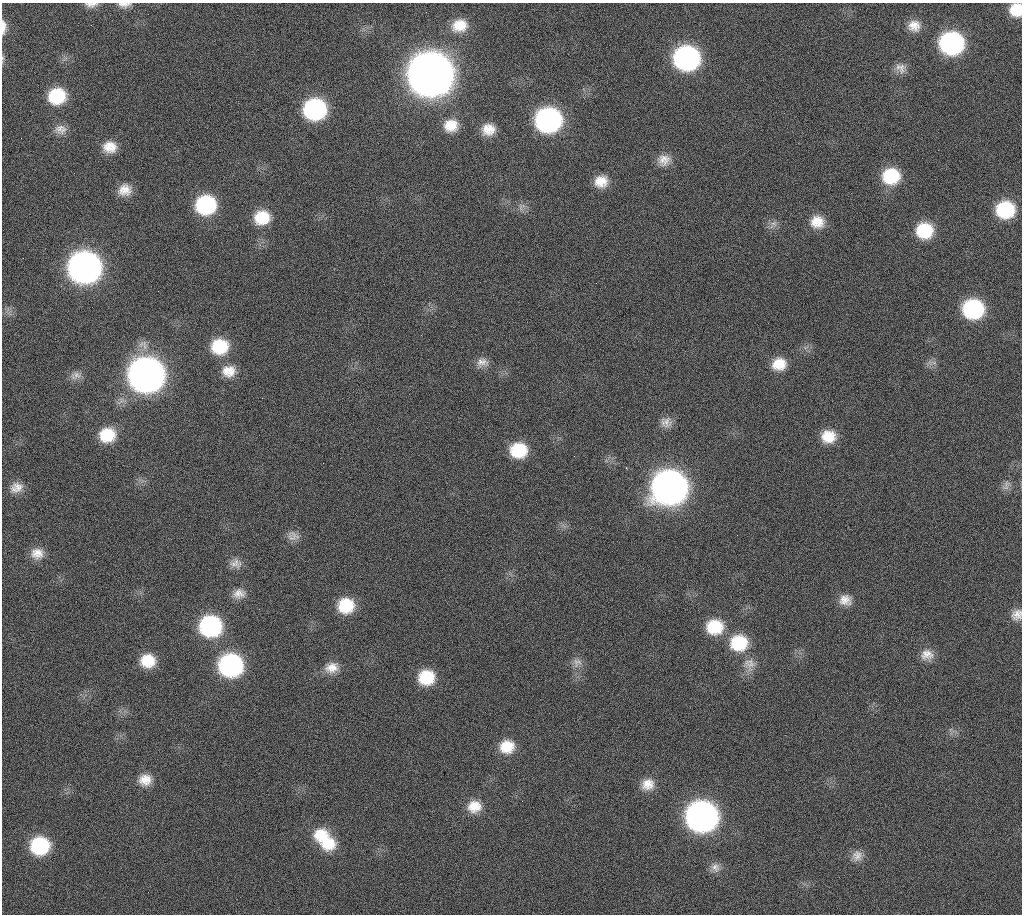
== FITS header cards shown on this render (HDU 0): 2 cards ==
NAXIS1  =                 1020 / length of data axis 1
NAXIS2  =                 912  / length of data axis 2

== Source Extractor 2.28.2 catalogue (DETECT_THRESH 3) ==
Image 1020 x 912 px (HDU 0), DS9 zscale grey, 1 PNG px = 1 image px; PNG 1024 x 916 px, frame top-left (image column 1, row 912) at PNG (2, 3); no overlay
Background 276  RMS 17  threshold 51.5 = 3 sigma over >= 5 px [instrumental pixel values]
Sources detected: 72; all 72 listed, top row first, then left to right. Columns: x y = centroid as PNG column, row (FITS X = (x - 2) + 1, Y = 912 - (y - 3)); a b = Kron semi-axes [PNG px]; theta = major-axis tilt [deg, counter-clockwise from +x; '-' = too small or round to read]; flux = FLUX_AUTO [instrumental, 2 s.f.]
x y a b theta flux
91 4 16 7 0 6.6e+03
124 4 17 7 0 7.4e+03
1016 10 13 12 - 2.7e+04
91 25 2 2 - 6.5e+03
459 25 19 15 12 2.5e+04
914 26 16 14 -2 1.5e+04
3 27 17 6 89 8.9e+03
952 43 17 16 - 2.5e+05
687 58 17 16 - 3.5e+05
901 68 15 12 -45 1.0e+04
430 75 20 19 - 4.7e+06
57 96 16 15 - 5.9e+04
315 109 17 15 7 2.0e+05
548 120 17 16 - 3.6e+05
451 125 17 14 6 2.2e+04
61 129 16 12 -1 1.1e+04
488 129 14 13 - 1.8e+04
110 147 17 14 -8 1.9e+04
664 160 16 14 23 1.4e+04
891 176 17 15 7 5.8e+04
601 181 15 13 17 1.9e+04
125 190 15 13 18 1.6e+04
206 205 16 15 - 1.2e+05
521 207 10 6 80 4.6e+03
1005 210 16 14 7 7.5e+04
262 217 16 14 9 3.6e+04
817 222 16 15 - 2.1e+04
774 223 10 7 -14 5.5e+03
924 230 16 15 - 5.3e+04
84 268 19 17 4 1.1e+06
973 309 16 15 - 1.4e+05
220 346 18 16 9 5.2e+04
482 362 17 12 2 1.0e+04
934 363 7 4 -19 2.7e+03
779 364 17 15 13 2.4e+04
229 371 18 16 2 2.0e+04
146 375 19 18 - 1.6e+06
76 376 16 10 15 8.3e+03
666 422 15 13 -23 1.0e+04
107 435 16 14 10 3.8e+04
828 436 16 14 0 2.6e+04
518 450 17 15 -2 4.9e+04
1006 484 12 6 63 5.6e+03
16 487 17 13 28 1.4e+04
669 487 19 18 - 1.5e+06
293 536 16 12 -12 9.2e+03
37 553 16 14 3 1.5e+04
236 563 15 12 -5 9.4e+03
239 594 16 12 10 1.2e+04
845 600 15 13 -11 1.4e+04
346 606 16 15 - 4.5e+04
1017 615 14 12 46 1.1e+04
210 626 17 16 - 1.8e+05
714 627 19 16 1 4.5e+04
739 643 19 18 - 5.6e+04
927 655 16 14 2 1.4e+04
148 661 15 14 - 3.0e+04
577 662 12 12 - 9.0e+03
749 664 19 16 -70 1.6e+04
231 665 17 16 - 2.6e+05
332 668 18 14 16 1.6e+04
426 677 16 15 - 4.3e+04
507 747 17 15 9 2.8e+04
145 780 16 14 8 1.7e+04
648 784 16 14 19 1.7e+04
474 806 18 16 10 2.3e+04
702 817 18 17 - 9.0e+05
321 835 19 16 16 3.2e+04
328 843 21 19 -4 3.8e+04
40 846 17 16 - 8.9e+04
857 856 15 14 - 1.1e+04
715 867 13 12 - 9.1e+03
At the frame edge (FLAGS 8, measured only in part): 5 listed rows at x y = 91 4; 124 4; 1016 10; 3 27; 1017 615